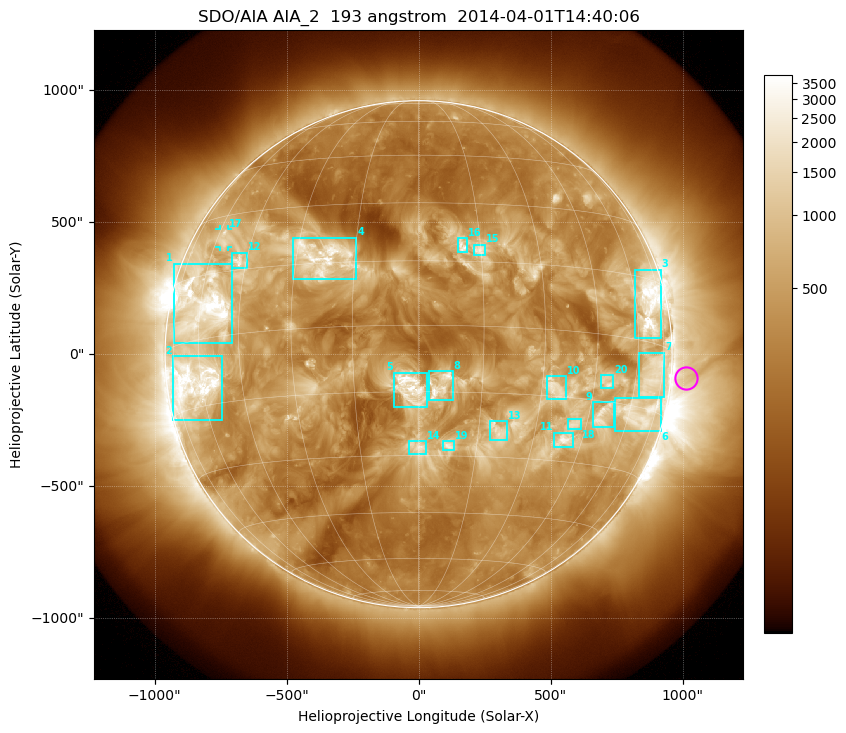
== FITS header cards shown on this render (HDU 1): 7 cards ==
TELESCOP= 'SDO/AIA'
INSTRUME= 'AIA_2'
WAVELNTH=                  193
WAVEUNIT= 'angstrom'
DATE-OBS= '2014-04-01T14:40:06.84'
CTYPE1  = 'HPLN-TAN'
CTYPE2  = 'HPLT-TAN'

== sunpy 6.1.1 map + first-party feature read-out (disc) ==
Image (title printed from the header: SDO/AIA AIA_2  193 angstrom  2014-04-01T14:40:06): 1024 x 1024 px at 2.4 arcsec/px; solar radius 960 arcsec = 400 px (full disc in frame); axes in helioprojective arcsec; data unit not stated in the header (colour bar unlabelled)
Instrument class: DISC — disc imager (sunpy class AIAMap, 193 A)
Bright regions (active regions / flare kernels): reference = the median radial profile (limb darkening/brightening removed); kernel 9 px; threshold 5 sigma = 949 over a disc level ~338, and >= 1.15x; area >= 12 px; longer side >= 10 px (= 24 arcsec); searched inside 0.97 R_sun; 24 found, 20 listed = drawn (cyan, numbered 1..; 1 of them under ~33 arcsec drawn as corner ticks so the feature stays visible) (cap 20 boxes per figure: the strongest are kept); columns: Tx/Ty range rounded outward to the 5 arcsec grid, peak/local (2 s.f.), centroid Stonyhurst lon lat
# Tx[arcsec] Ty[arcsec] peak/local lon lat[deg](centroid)
1 -930..-705 40..345 15 -59 +8
2 -930..-745 -250..-5 13 -63 -9
3 820..920 60..320 12 +66 +9
4 -475..-235 285..445 6.4 -23 +17
5 -95..30 -200..-70 10 -2 -14
6 745..920 -290..-165 6.5 +65 -16
7 835..930 -165..5 5.2 +69 -7
8 35..130 -175..-65 7.3 +5 -14
9 660..740 -275..-180 6.9 +50 -18
10 485..560 -170..-85 4.6 +34 -13
11 510..585 -355..-295 7.7 +39 -25
12 -710..-650 325..385 8.2 -47 +17
13 270..335 -325..-255 3.7 +20 -24
14 -35..30 -380..-325 5 +0 -28
15 205..255 375..415 5 +15 +18
16 150..185 385..440 5.3 +11 +19
17 -755..-720 405..475 4.8 -57 +24
18 565..615 -285..-245 5 +41 -21
19 90..135 -365..-325 5.3 +8 -27
20 690..740 -130..-80 5.9 +49 -11
Off-limb structures (1.02-1.3 R_sun): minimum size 162 px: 3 found; the strongest spans PA ~220..310 deg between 1.02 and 1.3 R_sun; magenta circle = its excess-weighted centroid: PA ~265 deg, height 1.06 R_sun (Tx ~1010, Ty ~-90 arcsec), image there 2.2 x the reference